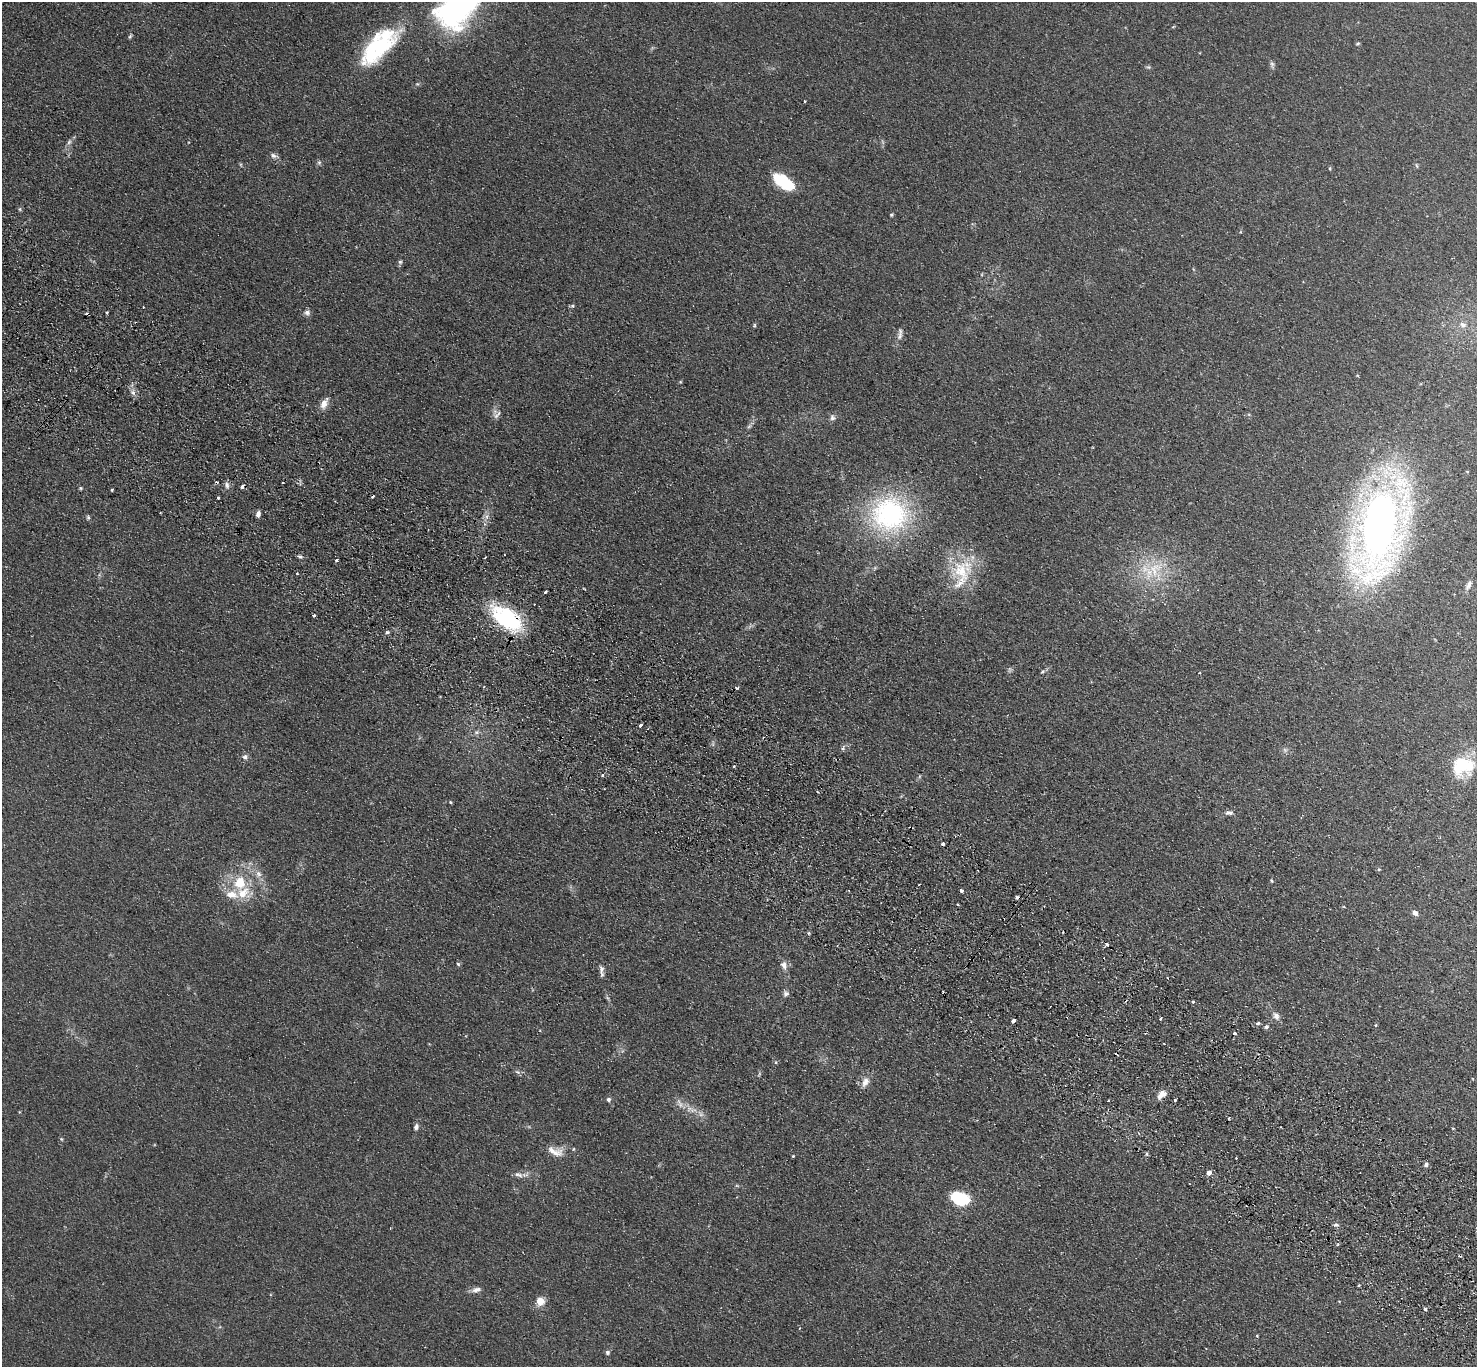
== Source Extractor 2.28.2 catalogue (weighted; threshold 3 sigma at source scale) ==
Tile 6 of 4 x 4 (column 2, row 2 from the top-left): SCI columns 1514-2988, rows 2934-4298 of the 5975 x 6006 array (HDU 1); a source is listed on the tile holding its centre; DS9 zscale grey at full resolution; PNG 1479 x 1369 px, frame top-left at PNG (2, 2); no overlay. Shown black and unused: <1% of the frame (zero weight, under 2 of 3 exposures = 3% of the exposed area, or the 3 px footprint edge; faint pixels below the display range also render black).
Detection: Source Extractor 2.28.2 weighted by HDU 2 'WHT'; one run over the whole footprint, this tile lists its part. Background 0.0978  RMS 0.012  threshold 0.0537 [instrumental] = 3 sigma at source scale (4.5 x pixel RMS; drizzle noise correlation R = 1.50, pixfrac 1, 0.05/0.05 arcsec/px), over >= 5 px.
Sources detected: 133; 3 inside a brighter object's white glare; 15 cosmic-ray / hot-pixel residue — not listed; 6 inside a brighter listed object's ellipse — not listed separately; the other 109 listed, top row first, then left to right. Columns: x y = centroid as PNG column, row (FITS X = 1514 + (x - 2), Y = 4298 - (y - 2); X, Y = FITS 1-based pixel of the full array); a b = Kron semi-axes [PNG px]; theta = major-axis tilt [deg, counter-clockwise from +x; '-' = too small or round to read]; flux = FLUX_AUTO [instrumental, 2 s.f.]
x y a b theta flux
462 4 52 28 46 310
1173 27 5 3 - 0.98
130 36 7 4 65 1.7
1357 43 4 4 - 1.6
376 48 55 24 43 110
1272 64 11 5 -80 3
805 101 3 2 - 1.3
69 142 9 5 54 3.5
273 156 9 6 -21 4.1
319 162 6 5 - 2.2
1416 166 7 3 -80 1.4
1330 168 5 4 - 1.3
782 180 19 13 -27 41
20 209 6 4 -90 1.6
891 215 5 4 - 1.4
400 262 6 5 - 2.2
572 306 5 5 - 1.8
307 312 8 7 - 4.5
107 313 3 3 - 1.6
754 325 6 5 - 1.6
1463 325 8 7 - 4.6
900 334 19 6 83 5.6
133 393 7 6 - 4.2
324 403 15 8 61 9.4
497 415 13 7 41 4.5
832 418 8 7 - 3.7
749 426 7 5 44 2.5
1467 471 4 3 - 0.89
227 485 8 6 -58 3.8
242 486 4 3 - 19
80 488 5 4 - 1.4
112 490 4 3 - 1
372 496 3 3 - 3.2
218 498 3 3 - 5.1
258 514 7 5 81 4.5
890 514 48 46 -18 180
486 516 9 6 -85 4.9
88 517 6 4 -69 1.8
1379 524 78 35 74 860
300 557 7 4 -22 2.4
336 560 3 3 - 2.5
1155 569 26 18 67 41
961 571 37 27 41 57
1468 585 13 6 62 4.3
545 592 4 3 - 6.1
314 615 3 3 - 4
506 618 34 19 -36 110
387 632 5 4 - 2
1043 671 7 4 44 2
736 687 3 3 - 4.4
640 725 4 3 - 6.3
476 732 7 5 20 3
843 748 9 4 63 2.6
1285 750 7 5 -45 2.4
245 757 8 7 - 3.8
734 766 3 2 - 1.9
1463 766 29 23 11 50
602 775 3 3 - 4.7
818 792 3 2 - 1.1
450 802 4 3 - 1.3
1229 813 10 6 3 4
911 827 4 2 - 1.3
943 844 3 3 - 4.6
1379 869 5 4 - 1.5
258 874 11 8 -70 7.2
1271 880 5 3 - 1.2
240 883 16 13 80 30
958 904 3 2 - 2
1415 913 7 5 -36 4.2
809 933 4 4 - 1.5
458 964 5 5 - 1.7
784 965 12 9 -72 6.6
601 971 15 5 -85 5.2
786 994 8 7 - 3.6
1193 1002 3 3 - 7.8
1276 1016 11 7 -68 6.1
1161 1018 3 3 - 2.7
1013 1020 4 3 - 16
1258 1023 5 4 - 2
1375 1025 5 3 - 1.1
1266 1027 5 4 - 3.2
1234 1033 3 3 - 3
517 1072 7 5 -30 2.5
759 1074 6 4 72 1.6
865 1082 15 9 65 9.2
1162 1094 12 7 40 9.9
608 1099 5 5 - 3.1
1175 1100 3 3 - 5.9
680 1104 15 6 -59 6.2
701 1114 8 6 -45 4.1
1228 1118 3 2 - 1.5
416 1127 8 6 77 3.5
1453 1128 4 2 - 0.83
61 1139 5 4 - 1.4
555 1151 24 10 -20 14
1147 1154 6 4 -90 1.6
793 1156 3 3 - 0.98
1426 1164 6 4 80 2.9
1209 1173 5 5 - 5.3
518 1174 14 6 -16 6
960 1199 22 15 -20 43
1336 1225 7 3 0 2
1338 1244 5 3 - 1.3
476 1290 14 7 13 5.7
540 1301 10 10 - 12
1339 1301 4 2 - 0.74
1425 1309 4 4 - 2
1257 1336 4 3 - 0.89
607 1352 6 6 - 2.3
Overlapping masked pixels (flux is a lower limit): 2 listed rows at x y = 506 618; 911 827
Isophote crosses this tile's border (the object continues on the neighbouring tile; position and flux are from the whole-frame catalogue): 1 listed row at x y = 462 4